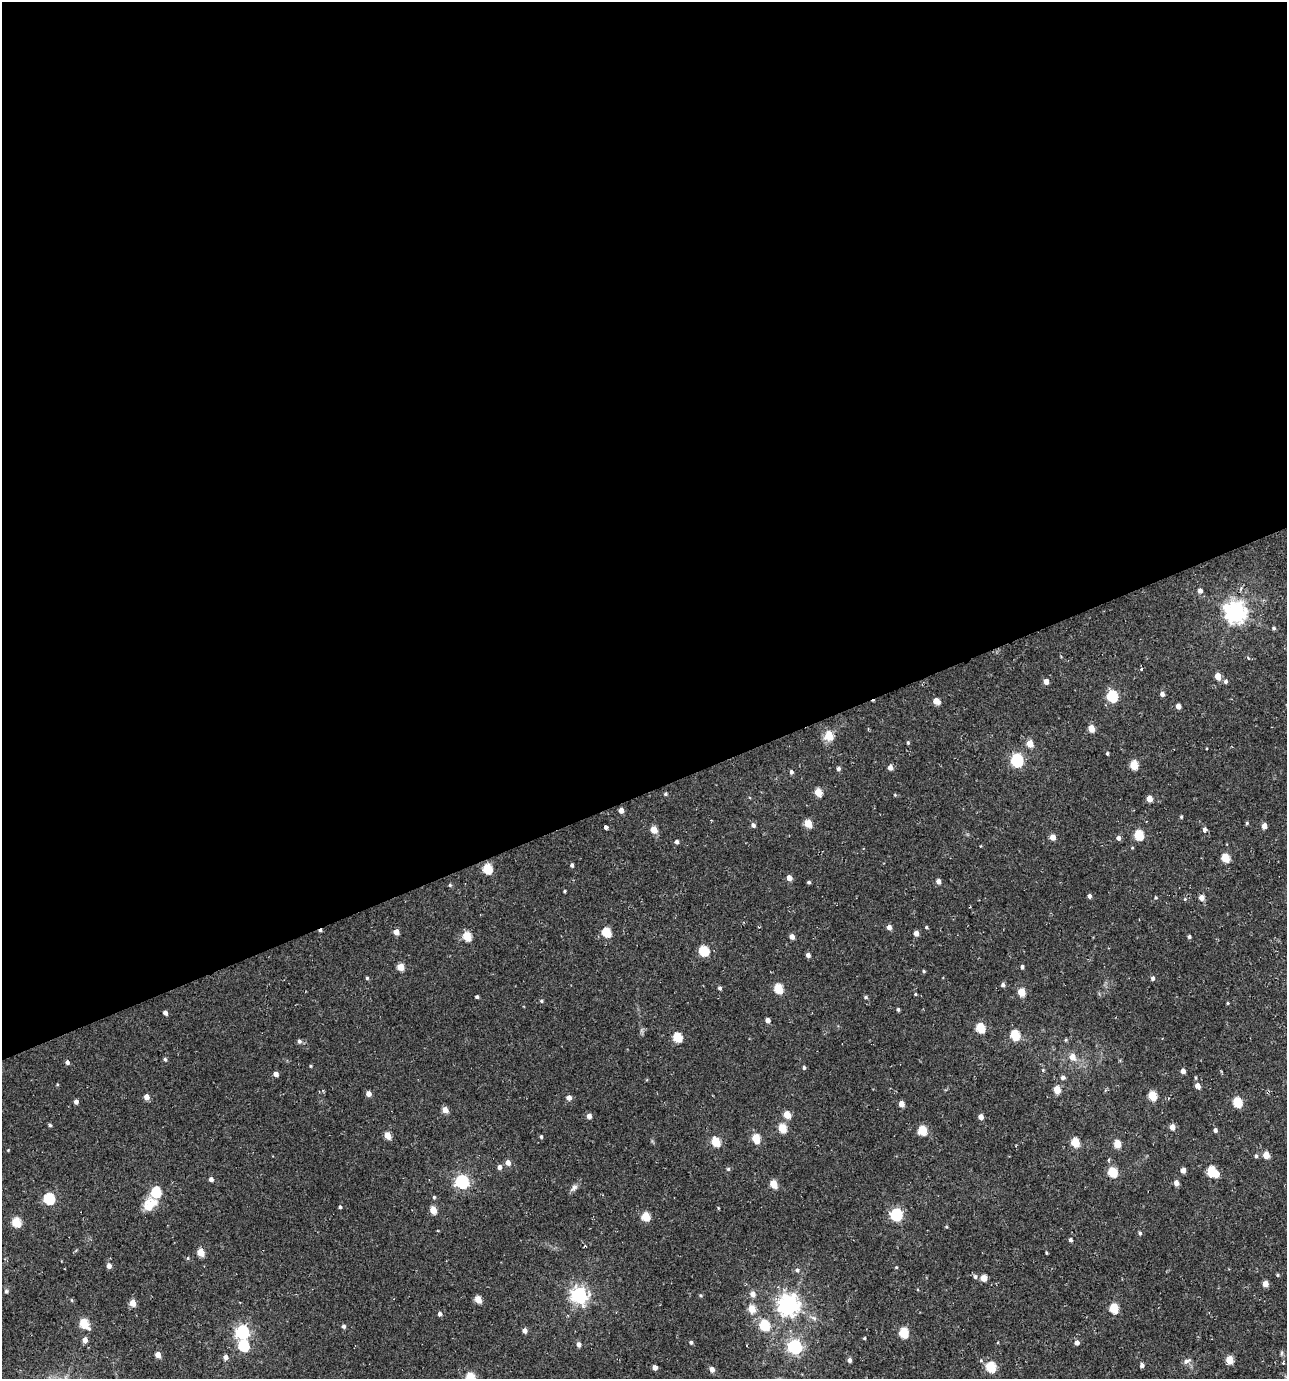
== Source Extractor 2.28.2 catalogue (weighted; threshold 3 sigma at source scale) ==
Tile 2 of 4 x 4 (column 2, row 1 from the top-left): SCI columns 1387-2671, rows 4138-5514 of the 5408 x 5588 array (HDU 1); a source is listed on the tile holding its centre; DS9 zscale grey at full resolution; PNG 1289 x 1381 px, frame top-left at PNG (2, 2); no overlay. Shown black and unused: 58% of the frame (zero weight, under 2 of 3 exposures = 3% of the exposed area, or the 3 px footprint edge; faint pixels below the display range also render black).
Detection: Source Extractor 2.28.2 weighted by HDU 2 'WHT'; one run over the whole footprint, this tile lists its part. Background 0.014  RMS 0.0038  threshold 0.017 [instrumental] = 3 sigma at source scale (4.5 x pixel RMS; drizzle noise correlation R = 1.50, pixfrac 1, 0.0396/0.0396 arcsec/px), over >= 5 px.
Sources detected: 189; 1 inside a brighter object's white glare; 1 cosmic-ray / hot-pixel residue — not listed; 1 inside a brighter listed object's ellipse — not listed separately; the other 186 listed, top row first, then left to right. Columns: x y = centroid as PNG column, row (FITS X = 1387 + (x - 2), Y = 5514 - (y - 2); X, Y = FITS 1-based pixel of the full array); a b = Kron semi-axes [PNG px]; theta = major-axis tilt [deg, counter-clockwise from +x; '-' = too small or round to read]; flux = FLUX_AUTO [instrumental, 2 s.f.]
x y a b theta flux
1200 591 6 5 - 1.4
1235 613 8 7 - 220
1273 628 6 4 -29 0.58
1218 676 5 4 - 4.9
1046 681 5 4 - 2.3
1226 681 6 5 - 0.83
1162 694 4 4 - 1.3
1112 696 6 6 - 30
936 701 6 4 -30 4.2
1178 706 4 4 - 2
1091 728 5 4 - 5.6
829 735 6 5 - 9.8
908 743 4 3 - 0.48
1030 744 5 5 - 5.7
1107 753 4 3 - 0.48
1017 760 6 6 - 48
1134 765 5 5 - 10
890 767 5 5 - 1.8
838 769 5 5 - 0.85
791 772 5 4 - 0.87
818 792 5 5 - 8.1
665 794 5 4 - 0.54
895 795 5 4 - 0.32
1149 799 5 4 - 3.5
621 810 4 4 - 2.2
1181 817 4 3 - 0.41
808 823 5 5 - 7.8
1247 823 4 4 - 0.44
753 825 5 4 - 1.1
1264 826 5 4 - 2.4
606 827 4 3 - 3.7
654 830 5 4 - 5.7
1204 830 4 4 - 2.4
1139 835 6 5 - 18
1053 837 5 5 - 3.3
1118 838 5 5 - 1.2
676 842 4 4 - 0.95
1225 858 5 5 - 12
572 865 4 4 - 0.8
487 869 6 5 - 14
789 878 5 4 - 2.6
938 881 5 4 - 1.7
809 882 4 3 - 0.64
450 885 5 4 - 0.43
565 891 3 3 - 0.48
1089 896 4 4 - 1
1156 897 4 3 - 0.37
1201 898 5 5 - 2.6
1185 899 5 4 - 0.4
889 927 5 4 - 1.8
926 927 4 4 - 0.42
396 932 4 4 - 3.1
606 932 5 5 - 15
916 933 4 4 - 2.4
467 936 5 5 - 12
792 936 4 4 - 2.2
1189 936 4 4 - 0.75
704 951 6 5 - 20
808 955 4 4 - 1.5
400 967 5 4 - 6.4
1022 967 4 3 - 0.85
924 971 4 3 - 0.48
367 978 4 4 - 0.49
1153 978 5 4 - 0.92
1003 985 4 4 - 0.94
720 988 4 4 - 0.71
778 988 5 5 - 15
1021 992 5 5 - 8
915 994 4 3 - 0.34
477 997 3 3 - 0.63
866 997 5 4 - 0.59
541 1001 4 3 - 0.51
1228 1003 4 3 - 0.35
898 1010 4 3 - 0.59
165 1013 4 4 - 1.4
768 1020 4 4 - 2
980 1028 5 5 - 17
1015 1035 6 5 - 17
677 1037 5 5 - 15
1066 1040 5 4 - 0.45
299 1041 5 5 - 1
1072 1057 7 6 - 3.4
165 1059 4 4 - 0.74
67 1062 4 4 - 1.1
310 1066 4 3 - 0.36
804 1067 5 4 - 0.65
1183 1071 4 4 - 1.8
276 1074 4 4 - 2.1
1063 1077 5 5 - 1.1
1196 1078 5 3 - 0.36
1197 1086 5 5 - 2.3
1057 1090 5 5 - 6
368 1094 4 4 - 2.3
1152 1095 5 5 - 13
146 1097 5 4 - 3
569 1098 4 4 - 2.3
76 1102 4 4 - 1.3
1237 1102 6 5 - 15
901 1104 5 4 - 3.1
445 1110 5 4 - 3.8
787 1114 5 5 - 6
589 1116 5 4 - 1.9
981 1117 4 4 - 2.3
50 1125 4 4 - 0.57
1172 1127 5 5 - 3.1
782 1128 5 5 - 12
922 1130 5 5 - 13
1215 1130 4 4 - 1.1
387 1135 5 4 - 5
541 1137 4 3 - 0.55
756 1138 5 5 - 12
716 1142 5 5 - 13
1075 1142 5 5 - 11
1117 1144 5 5 - 7.9
8 1150 3 3 - 0.25
1266 1155 5 4 - 5.4
1256 1156 5 4 - 0.6
1109 1159 4 3 - 0.42
508 1163 5 5 - 2.4
500 1167 5 4 - 1.6
728 1169 4 4 - 0.57
1183 1170 4 4 - 2
1211 1171 6 5 - 17
1113 1172 5 5 - 17
211 1179 4 4 - 1.6
462 1181 6 6 - 63
1176 1183 5 4 - 2
774 1184 5 5 - 8.5
574 1188 12 6 42 1.3
156 1192 6 5 - 21
434 1197 4 4 - 0.44
49 1198 6 5 - 29
149 1206 19 11 -89 5.4
340 1207 4 3 - 0.58
718 1208 5 3 - 0.29
433 1210 5 4 - 6.3
896 1215 6 6 - 40
646 1216 5 5 - 12
16 1222 6 5 - 14
1140 1233 5 4 - 0.71
1070 1240 4 4 - 0.81
201 1253 5 4 - 6.4
1046 1253 3 3 - 0.45
188 1258 5 4 - 0.42
109 1266 5 5 - 1.7
896 1267 4 4 - 0.32
797 1270 6 5 - 0.85
1277 1275 4 4 - 0.4
975 1277 6 6 - 0.9
984 1278 5 5 - 4.5
1265 1284 5 5 - 3
6 1291 5 4 - 0.71
753 1294 5 5 - 2.6
579 1295 7 6 - 130
700 1295 5 5 - 0.51
478 1299 5 4 - 6.4
71 1300 5 3 - 0.33
132 1303 5 4 - 4.6
788 1305 7 7 - 220
1114 1308 5 5 - 16
752 1309 5 5 - 7.8
440 1314 4 4 - 1.2
84 1323 6 5 - 14
765 1325 6 5 - 19
344 1326 5 4 - 0.97
525 1331 4 4 - 1.8
242 1332 6 6 - 68
904 1333 5 5 - 18
864 1338 4 3 - 0.42
85 1340 5 4 - 2.2
691 1342 5 4 - 0.63
1077 1342 5 4 - 1.8
579 1344 5 4 - 1.6
243 1346 6 5 - 25
795 1347 6 6 - 76
1281 1353 6 4 89 0.59
158 1355 4 4 - 3.7
226 1357 5 4 - 1.7
849 1360 5 4 - 1.2
1230 1360 5 5 - 8.1
1186 1361 10 6 20 1.2
1142 1366 5 4 - 1.1
654 1367 4 4 - 2
991 1367 6 5 - 19
712 1369 5 5 - 2.1
470 1377 5 5 - 16
Isophote crosses this tile's border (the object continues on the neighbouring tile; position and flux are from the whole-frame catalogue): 1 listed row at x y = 470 1377